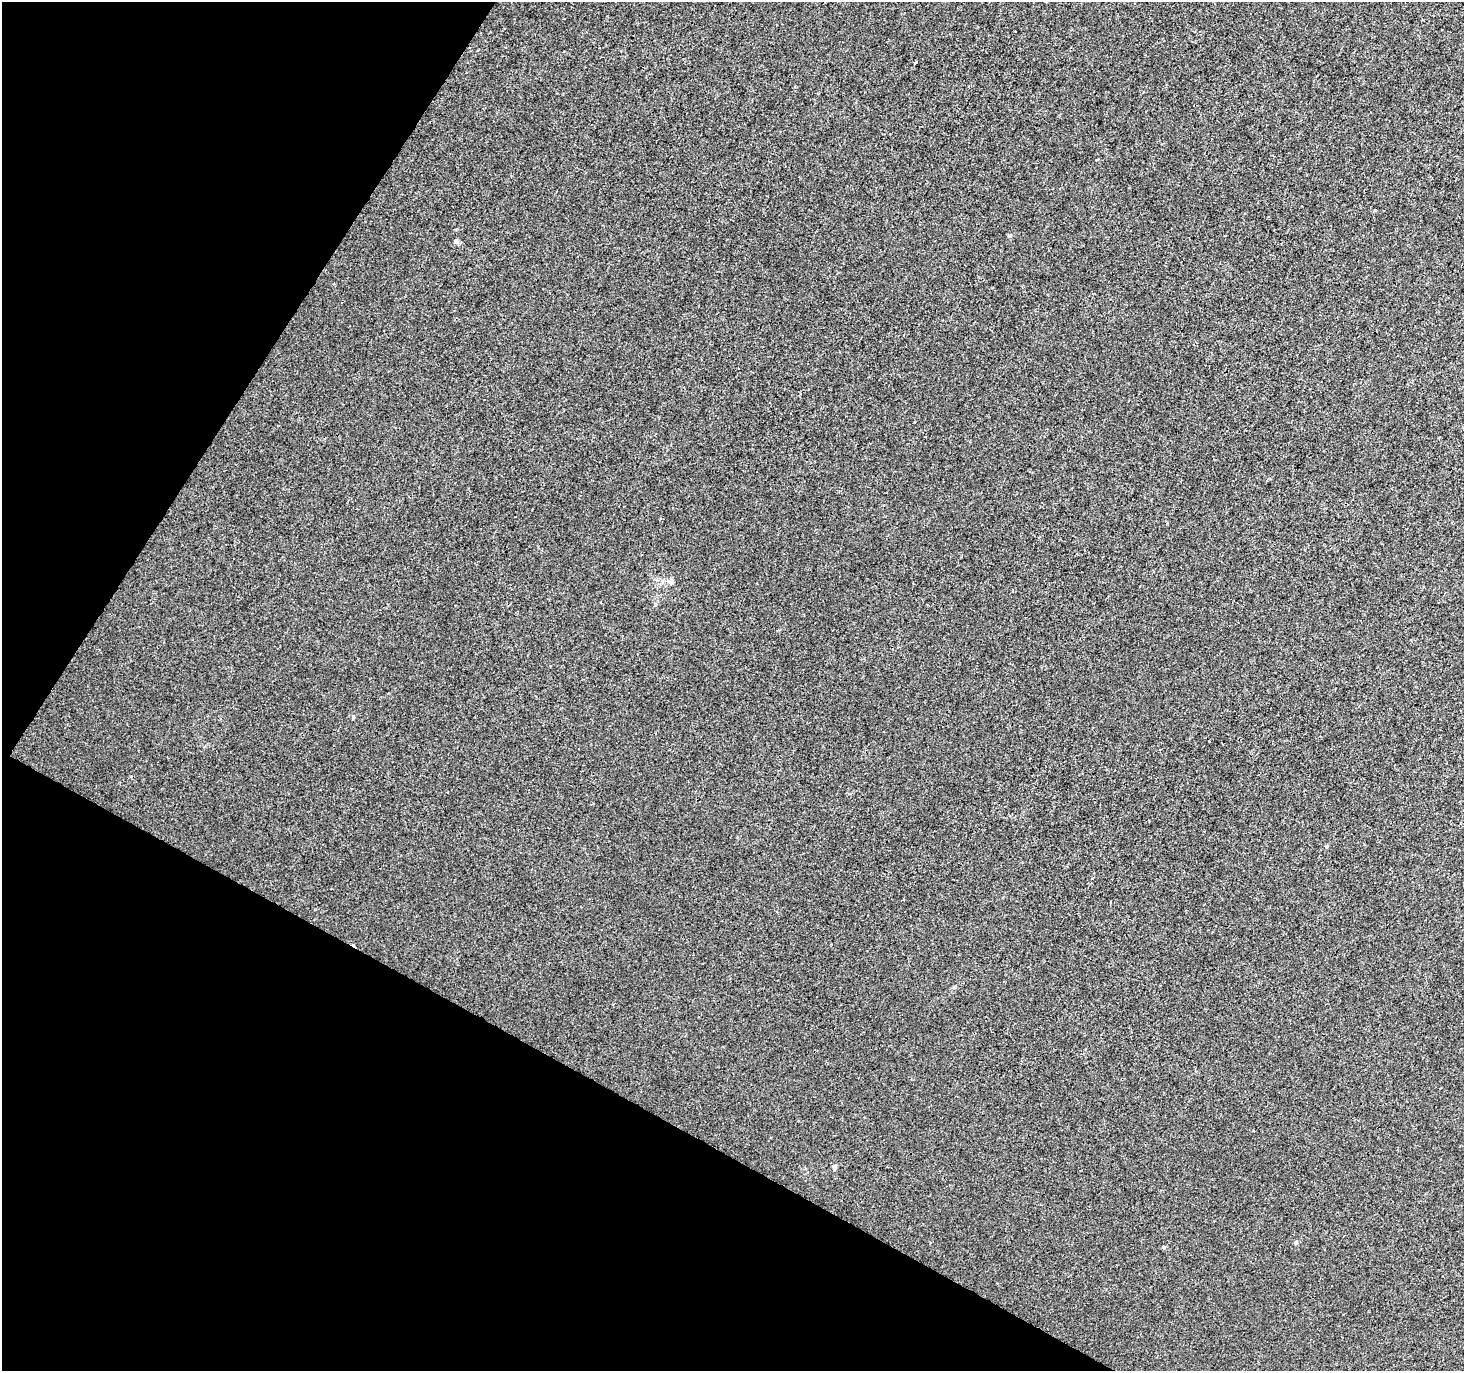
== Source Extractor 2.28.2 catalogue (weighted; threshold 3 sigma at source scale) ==
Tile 9 of 4 x 4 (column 1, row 3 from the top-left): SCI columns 9-1470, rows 1631-2999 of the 5856 x 5932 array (HDU 1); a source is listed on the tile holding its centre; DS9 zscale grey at full resolution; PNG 1466 x 1373 px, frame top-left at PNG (2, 2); no overlay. Shown black and unused: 27% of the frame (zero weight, under 3 of 4 exposures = <1% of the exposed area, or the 3 px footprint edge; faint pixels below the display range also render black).
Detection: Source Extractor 2.28.2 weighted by HDU 2 'WHT'; one run over the whole footprint, this tile lists its part. Background 0.0017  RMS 0.003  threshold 0.0137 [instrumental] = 3 sigma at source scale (4.5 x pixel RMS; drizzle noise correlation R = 1.50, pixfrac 1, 0.0396/0.0396 arcsec/px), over >= 5 px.
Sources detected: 9; all 9 listed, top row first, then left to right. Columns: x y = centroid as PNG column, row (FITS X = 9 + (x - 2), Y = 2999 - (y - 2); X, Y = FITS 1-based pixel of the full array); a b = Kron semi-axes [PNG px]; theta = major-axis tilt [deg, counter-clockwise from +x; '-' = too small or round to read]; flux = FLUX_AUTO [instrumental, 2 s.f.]
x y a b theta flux
1375 210 3 3 - 0.41
1009 236 6 4 6 0.42
456 241 6 6 - 0.73
671 582 6 6 - 0.7
353 717 5 4 - 0.4
1326 846 5 4 - 0.41
834 1167 8 5 72 0.76
1296 1242 5 5 - 0.5
1164 1247 5 4 - 0.45